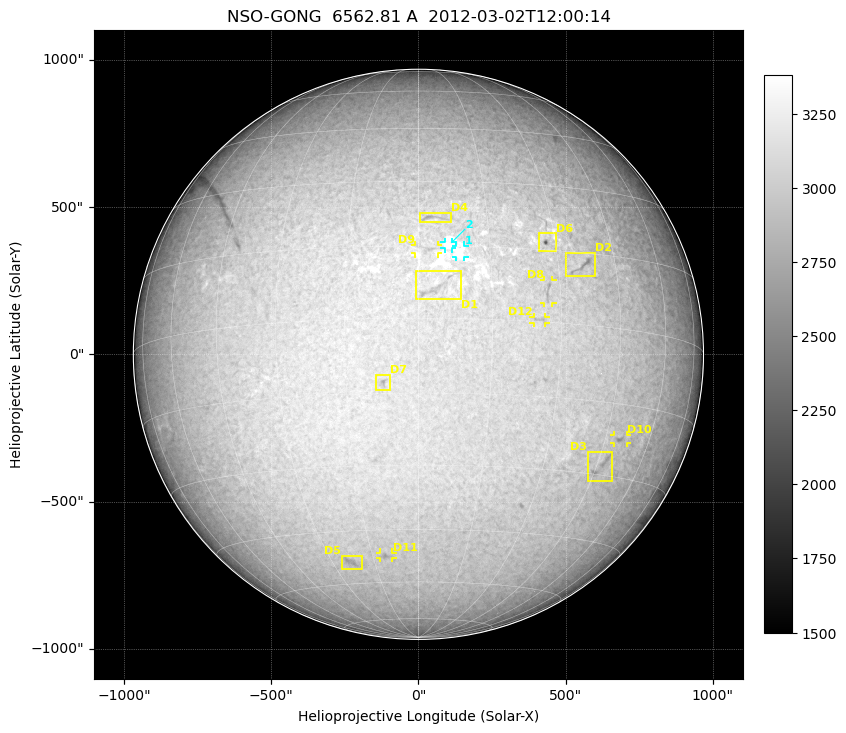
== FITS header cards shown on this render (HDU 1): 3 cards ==
TELESCOP= 'NSO-GONG'           / NSO/GONG Network
WAVELNTH=             6562.808 / [A] exact wavelength of obs
DATE-OBS= '2012-03-02T12:00:14' / Observation start date and time (UTC)

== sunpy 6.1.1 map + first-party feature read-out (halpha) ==
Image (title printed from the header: NSO-GONG  6562.81 A  2012-03-02T12:00:14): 2048 x 2048 px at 1.08 arcsec/px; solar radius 968 arcsec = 900 px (full disc in frame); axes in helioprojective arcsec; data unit not stated in the header (colour bar unlabelled)
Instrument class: HALPHA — H-alpha (6563 A) chromospheric image
Bright regions (plage): reference = the median radial profile (limb darkening/brightening removed); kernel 17 px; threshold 5 sigma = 307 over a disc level ~2958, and >= 1.075x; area >= 63 px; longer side >= 22 px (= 24 arcsec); searched inside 0.97 R_sun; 2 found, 2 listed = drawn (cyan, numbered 1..; 2 of them under ~29 arcsec drawn as corner ticks so the feature stays visible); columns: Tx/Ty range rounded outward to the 5 arcsec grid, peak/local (2 s.f.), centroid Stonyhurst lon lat
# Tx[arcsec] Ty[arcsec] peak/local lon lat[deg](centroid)
1 125..155 330..370 1.1 +9 +14
2 85..115 355..380 1.2 +6 +15
Dark features (filaments and sunspots): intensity divided by the median radial (limb-darkening) profile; local-median window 148 px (8% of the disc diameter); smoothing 5 px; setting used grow <= 0.95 with closing radius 7 px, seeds <= 0.88 or >= 162 px of the 54-px (= 58 arcsec) line detector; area >= 63 px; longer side >= 22 px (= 24 arcsec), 11 px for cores <= 0.7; searched inside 0.97 R_sun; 12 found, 12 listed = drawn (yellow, D1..; 5 of them under ~29 arcsec drawn as corner ticks so the feature stays visible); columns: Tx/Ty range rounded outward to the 5 arcsec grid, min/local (2 s.f., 1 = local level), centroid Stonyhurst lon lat
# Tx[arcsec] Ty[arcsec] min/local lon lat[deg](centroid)
D1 -10..145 185..285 0.88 +4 +6
D2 495..600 265..345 0.85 +36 +12
D3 570..660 -430..-330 0.87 +46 -29
D4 0..110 445..480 0.86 +3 +21
D5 -265..-190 -730..-685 0.89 -23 -53
D6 405..470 350..410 0.71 +28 +17
D7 -145..-95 -125..-70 0.86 -7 -13
D8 425..455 175..255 0.88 +27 +6
D9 -15..65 340..375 0.9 +2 +14
D10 665..710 -305..-275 0.87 +50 -22
D11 -135..-85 -695..-670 0.89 -11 -52
D12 390..430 105..125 0.91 +25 +0
Off-limb: outside the limb everything is below the colour-scale floor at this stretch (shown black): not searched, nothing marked